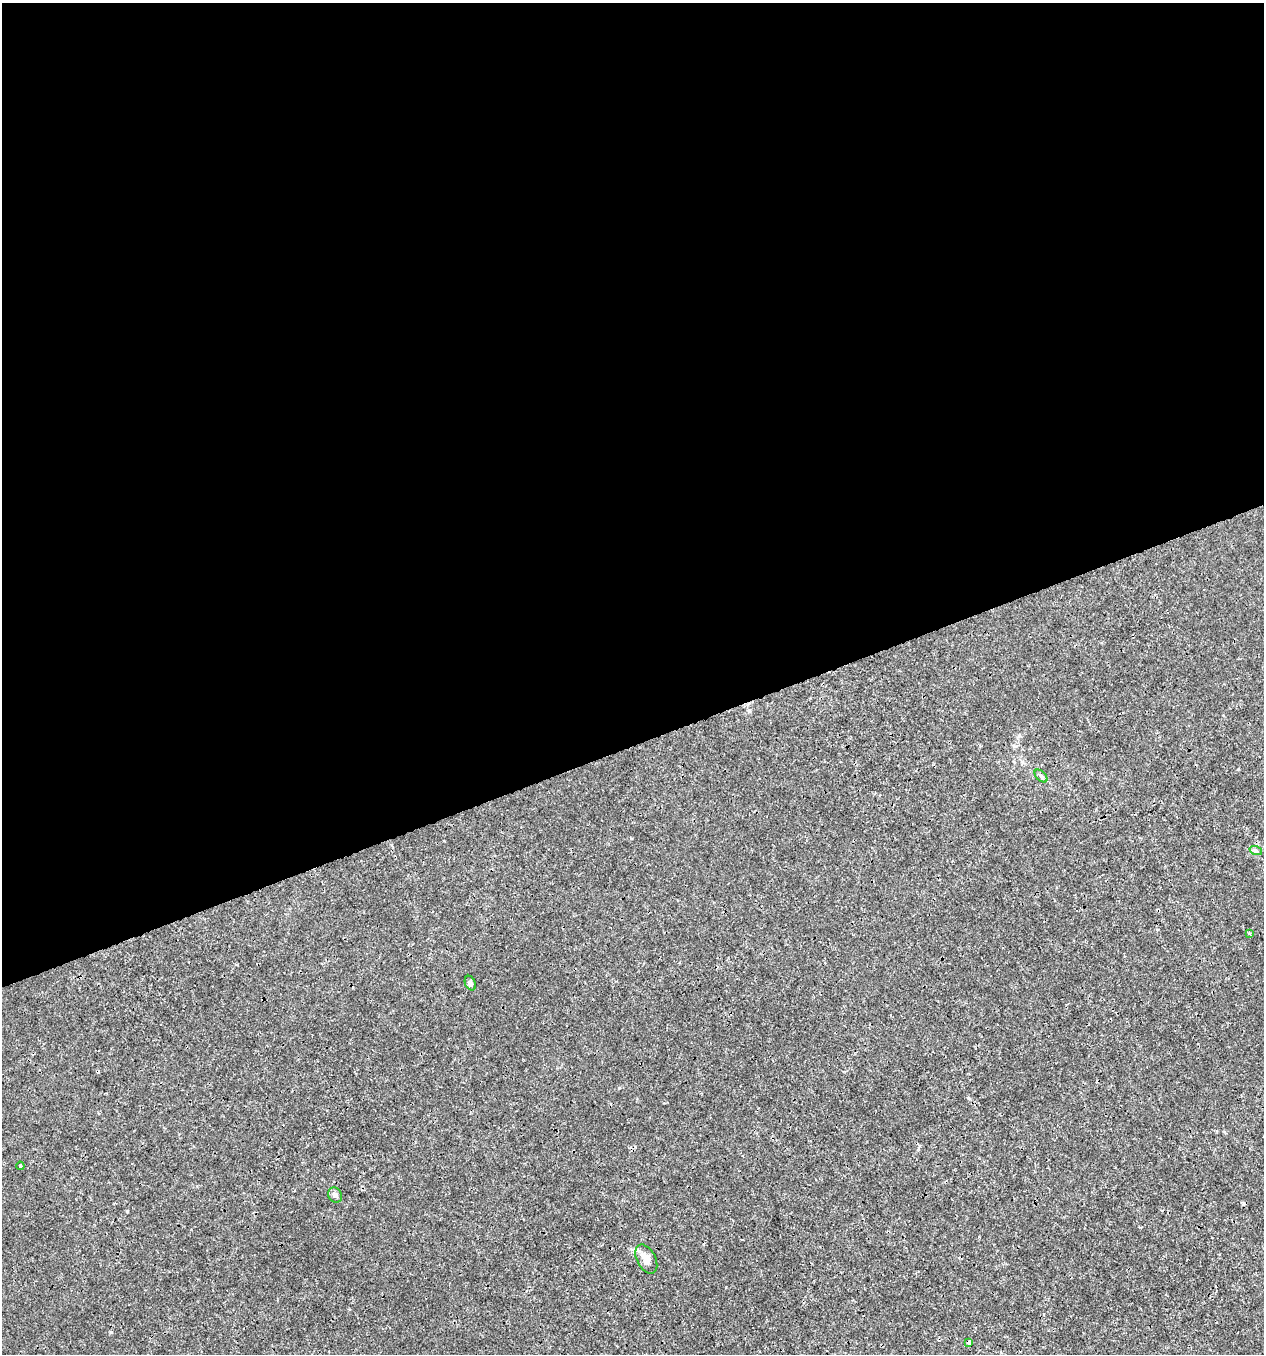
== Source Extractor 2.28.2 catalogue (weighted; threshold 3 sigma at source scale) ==
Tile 2 of 4 x 4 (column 2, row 1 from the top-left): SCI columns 1383-2644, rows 4055-5406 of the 5236 x 5408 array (HDU 1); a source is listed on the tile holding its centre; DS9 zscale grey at full resolution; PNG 1266 x 1356 px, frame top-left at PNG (2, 3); each listed source drawn as its Kron ellipse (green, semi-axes under 4 px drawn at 4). Shown black and unused: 55% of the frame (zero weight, under 3 of 4 exposures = <1% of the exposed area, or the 3 px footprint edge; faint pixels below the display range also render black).
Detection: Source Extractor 2.28.2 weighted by HDU 2 'WHT'; one run over the whole footprint, this tile lists its part. Background 6.55e-04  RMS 8.6e-04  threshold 0.00388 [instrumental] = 3 sigma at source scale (4.5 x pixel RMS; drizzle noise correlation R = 1.50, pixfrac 1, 0.0396/0.0396 arcsec/px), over >= 5 px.
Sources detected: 9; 1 cosmic-ray / hot-pixel residue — neither listed nor drawn; the other 8 listed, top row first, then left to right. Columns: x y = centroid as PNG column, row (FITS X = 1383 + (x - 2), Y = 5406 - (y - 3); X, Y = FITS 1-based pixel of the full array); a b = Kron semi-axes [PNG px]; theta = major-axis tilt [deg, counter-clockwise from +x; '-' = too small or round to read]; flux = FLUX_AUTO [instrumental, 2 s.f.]
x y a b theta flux
1041 776 8 4 -45 0.19
1256 851 6 4 -19 0.14
1249 933 3 3 - 0.1
470 983 7 5 -66 0.2
20 1166 4 4 - 0.091
335 1195 8 6 -54 0.26
646 1259 16 9 -62 0.82
969 1342 4 3 - 0.36
Overlapping masked pixels (flux is a lower limit): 1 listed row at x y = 969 1342